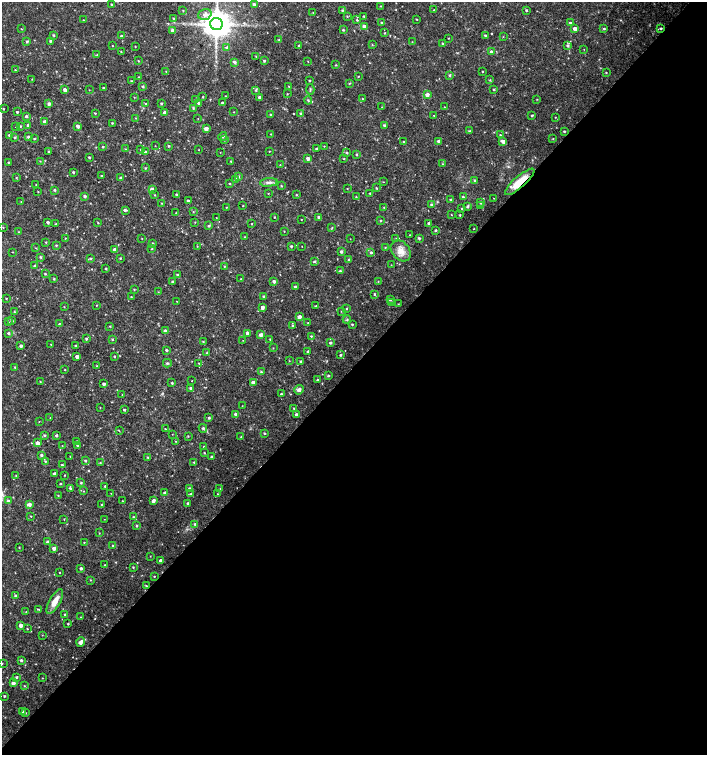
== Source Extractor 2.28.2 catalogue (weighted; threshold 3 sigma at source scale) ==
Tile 12 of 4 x 4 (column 4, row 3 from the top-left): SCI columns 4454-5863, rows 1507-3012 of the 6025 x 6032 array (HDU 1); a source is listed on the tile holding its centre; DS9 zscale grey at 2 x 2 block average (1 PNG px = mean of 2 x 2 image px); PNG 709 x 757 px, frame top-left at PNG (2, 2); each listed source drawn as its Kron ellipse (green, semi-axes under 4 px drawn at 4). Shown black and unused: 52% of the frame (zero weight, under 2 of 3 exposures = <1% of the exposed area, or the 3 px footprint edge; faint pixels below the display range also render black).
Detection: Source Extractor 2.28.2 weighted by HDU 2 'WHT'; one run over the whole footprint, this tile lists its part. Background 0.0176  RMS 0.0034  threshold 0.0152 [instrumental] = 3 sigma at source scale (4.5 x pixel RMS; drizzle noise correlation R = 1.50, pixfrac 1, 0.0396/0.0396 arcsec/px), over >= 5 px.
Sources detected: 418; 1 too faint to see at this stretch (2 x 2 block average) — neither listed nor drawn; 1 coinciding with a brighter row at this scale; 5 inside a brighter listed object's ellipse — not listed separately; the other 411 listed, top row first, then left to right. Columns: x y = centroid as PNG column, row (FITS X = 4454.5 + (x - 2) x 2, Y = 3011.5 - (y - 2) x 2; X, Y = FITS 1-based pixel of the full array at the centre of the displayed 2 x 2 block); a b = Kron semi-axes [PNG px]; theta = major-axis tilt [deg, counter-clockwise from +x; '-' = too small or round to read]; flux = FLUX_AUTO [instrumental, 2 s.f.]
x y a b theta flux
111 4 2 2 - 0.7
254 5 3 3 - 2.6
380 6 3 2 - 0.48
183 10 2 2 - 0.54
342 10 3 2 - 0.76
434 10 2 2 - 0.34
526 10 2 2 - 1.1
313 13 2 2 - 0.35
205 14 7 5 19 3.9
364 16 2 2 - 0.58
347 17 3 2 - 0.43
173 18 3 3 - 0.65
417 19 2 2 - 0.5
83 20 2 2 - 0.45
357 20 3 3 - 0.77
381 22 2 2 - 0.59
570 23 3 2 - 1.1
216 24 6 6 - 1500
364 26 3 3 - 3.8
661 28 2 2 - 1.1
21 29 2 2 - 0.4
575 29 3 3 - 4.8
604 29 3 2 - 0.94
343 30 3 3 - 0.92
172 31 3 3 - 2.4
385 33 3 2 - 0.56
54 35 2 2 - 0.84
485 35 2 2 - 0.95
121 36 2 2 - 1.2
503 37 2 2 - 0.36
449 38 2 2 - 0.43
279 40 2 2 - 0.49
27 41 3 3 - 0.99
50 41 3 3 - 0.91
412 42 3 2 - 0.45
443 44 3 2 - 0.75
372 45 2 2 - 0.51
112 46 2 2 - 0.33
135 46 2 2 - 0.41
299 46 2 2 - 0.89
568 46 3 3 - 1.5
227 48 3 3 - 1.7
584 49 2 2 - 0.27
121 52 3 2 - 0.48
491 52 3 3 - 2.8
97 55 3 3 - 0.57
256 56 3 2 - 0.53
138 61 2 2 - 0.51
264 61 3 2 - 0.99
308 61 2 2 - 0.35
235 62 4 3 - 1.5
336 65 3 3 - 0.57
15 70 3 2 - 0.59
166 71 2 2 - 0.43
482 71 2 2 - 0.44
606 73 2 2 - 0.57
450 75 3 2 - 1.1
358 76 2 2 - 0.47
139 77 2 2 - 0.38
32 79 2 2 - 0.38
309 80 2 2 - 0.71
490 80 3 2 - 0.45
131 81 3 3 - 0.76
349 83 3 2 - 0.67
143 86 3 2 - 1.2
289 86 3 2 - 0.52
103 88 2 2 - 0.54
310 89 5 2 - 0.81
494 89 3 2 - 0.75
65 90 3 2 - 2.7
89 90 2 2 - 0.28
256 90 4 3 - 0.96
287 94 3 2 - 0.42
427 95 3 3 - 3.4
225 96 2 2 - 0.32
134 97 2 2 - 0.35
203 97 2 2 - 0.54
260 97 2 2 - 1.9
362 99 2 2 - 0.31
537 99 2 2 - 0.41
196 100 2 2 - 0.67
308 100 4 3 - 0.86
145 103 2 2 - 0.6
161 103 2 2 - 1
199 103 3 2 - 1.4
223 103 2 2 - 1.7
49 104 3 3 - 2
382 107 2 2 - 0.23
444 107 2 2 - 0.27
193 108 3 3 - 0.79
3 109 2 2 - 0.58
17 112 2 2 - 0.8
165 112 3 3 - 2.7
234 112 2 2 - 0.34
95 113 3 2 - 0.71
301 113 2 2 - 0.72
270 114 3 2 - 0.59
434 115 2 2 - 0.31
532 115 2 2 - 1.1
26 116 3 3 - 1.3
555 117 2 2 - 0.34
136 118 3 2 - 0.44
198 119 2 2 - 0.33
45 121 3 2 - 2.3
112 123 2 2 - 0.6
28 125 3 2 - 1.5
384 125 2 2 - 1.4
20 126 3 2 - 0.79
78 126 3 3 - 2.3
16 127 2 2 - 0.34
206 129 3 3 - 4.1
470 131 3 2 - 0.59
564 131 2 2 - 0.78
271 134 3 2 - 0.36
9 135 3 3 - 1.4
500 135 3 3 - 0.84
14 137 3 3 - 0.96
28 137 3 3 - 1.3
223 137 4 3 - 1.1
34 139 2 2 - 0.73
553 139 3 2 - 0.5
225 140 3 3 - 0.59
439 141 3 2 - 1.8
503 141 3 3 - 3.9
403 142 2 2 - 0.5
155 146 2 2 - 0.28
169 146 2 2 - 0.82
324 146 2 2 - 0.39
103 147 2 2 - 0.82
125 149 2 2 - 0.33
316 149 2 2 - 1.2
141 150 2 2 - 0.51
199 150 2 2 - 0.3
48 151 3 2 - 0.69
269 151 2 2 - 0.34
145 152 3 3 - 1.2
220 152 2 2 - 0.26
347 153 3 2 - 0.84
356 154 2 2 - 0.96
89 157 3 2 - 0.92
308 158 3 3 - 2.6
344 159 2 2 - 0.55
40 161 3 2 - 0.39
231 161 2 2 - 0.55
8 162 2 2 - 0.56
443 164 3 2 - 0.43
280 165 2 2 - 0.37
146 168 2 2 - 0.75
73 172 2 2 - 1.2
101 176 2 2 - 0.51
238 177 3 3 - 1.2
16 178 2 2 - 0.48
121 178 3 2 - 1.4
236 179 3 3 - 2.5
475 180 3 3 - 0.84
269 182 9 4 5 2.6
383 182 2 2 - 0.34
520 182 19 5 41 17
229 183 3 2 - 0.51
36 185 2 2 - 0.38
281 186 2 2 - 0.62
376 188 2 2 - 0.59
152 189 2 2 - 3.8
347 189 2 2 - 0.36
55 190 3 2 - 0.94
38 192 2 2 - 0.43
268 193 2 2 - 0.32
370 193 2 2 - 0.72
155 195 2 2 - 0.46
177 195 2 2 - 1.3
296 195 2 2 - 0.54
85 196 3 2 - 1.6
356 197 2 2 - 0.56
463 197 2 2 - 1.1
494 198 2 2 - 0.41
450 199 2 2 - 0.72
188 200 2 2 - 1.3
21 202 2 2 - 0.28
481 202 3 3 - 2.6
161 203 3 2 - 0.43
432 205 3 3 - 1.4
243 206 2 2 - 0.48
468 206 3 2 - 1.4
480 206 3 2 - 0.42
226 207 2 2 - 0.38
384 207 3 2 - 0.54
462 209 2 2 - 0.5
125 210 3 2 - 1.6
193 211 3 2 - 0.43
176 213 2 2 - 0.3
451 215 2 2 - 0.36
460 215 2 2 - 0.78
274 217 2 2 - 0.52
319 217 3 2 - 1.4
216 218 2 2 - 0.28
301 220 2 2 - 0.3
380 221 2 2 - 0.76
48 222 2 2 - 1.7
195 222 2 2 - 0.44
98 223 2 2 - 0.53
429 223 3 2 - 1.6
56 224 2 2 - 0.34
252 224 2 2 - 0.46
208 226 3 3 - 0.98
3 227 2 2 - 0.44
332 228 3 3 - 0.73
474 229 2 2 - 0.34
436 230 3 2 - 1
284 231 2 2 - 0.31
19 232 2 2 - 0.43
410 235 2 2 - 0.42
245 237 2 2 - 0.5
65 238 2 2 - 0.39
142 238 2 2 - 0.37
419 238 3 3 - 1.3
350 239 2 2 - 0.22
396 239 3 3 - 0.9
46 242 3 2 - 0.57
152 244 2 2 - 1.6
56 245 3 2 - 0.63
197 246 2 2 - 0.38
291 246 3 3 - 0.85
302 246 2 2 - 0.24
36 248 2 2 - 0.42
385 248 2 2 - 0.49
152 249 2 2 - 0.52
115 250 3 3 - 4.2
401 251 12 8 -50 7.4
12 252 2 2 - 0.34
341 252 3 2 - 1.6
371 253 3 3 - 1.1
40 257 3 3 - 0.92
91 258 3 3 - 0.71
120 258 3 2 - 0.69
349 259 3 2 - 0.66
314 262 3 3 - 1
391 265 2 2 - 0.35
34 266 3 3 - 1.1
224 266 2 2 - 0.49
106 269 2 2 - 0.83
340 271 2 2 - 0.88
45 274 2 2 - 0.82
177 275 3 2 - 0.85
54 279 2 2 - 0.73
241 279 2 2 - 0.34
274 281 3 2 - 2.2
378 281 2 2 - 0.39
172 282 2 2 - 1.2
295 287 2 2 - 1.2
134 289 3 2 - 0.54
158 292 2 2 - 0.39
374 294 2 2 - 0.89
264 296 2 2 - 1.2
131 297 2 2 - 0.56
6 298 2 2 - 0.5
390 299 3 3 - 1.2
177 301 2 2 - 0.28
391 302 3 2 - 0.42
398 304 2 2 - 0.37
96 305 2 2 - 0.39
316 306 3 2 - 0.46
64 307 3 2 - 0.34
262 307 4 3 - 3.2
346 309 2 2 - 0.41
341 311 3 2 - 0.38
14 312 3 2 - 0.73
299 317 3 3 - 3.4
347 320 4 3 - 0.84
12 321 3 3 - 1.2
8 322 3 2 - 0.5
308 323 2 2 - 0.48
59 324 4 2 - 0.56
352 324 2 2 - 0.79
110 326 2 2 - 0.59
293 326 2 2 - 1.1
165 331 3 3 - 1.7
8 333 3 3 - 1.1
247 333 3 3 - 2.9
261 335 3 3 - 3.5
311 336 3 3 - 0.77
86 339 3 3 - 1.1
112 339 3 2 - 0.7
270 339 2 2 - 0.55
243 340 2 2 - 0.27
203 341 2 2 - 0.57
330 343 2 2 - 1.3
51 344 2 2 - 0.63
76 345 3 2 - 0.52
21 346 3 2 - 2
273 348 2 2 - 0.38
166 350 3 2 - 1
308 351 2 2 - 1.2
206 353 3 2 - 0.5
340 355 3 2 - 0.83
114 356 2 2 - 0.73
77 357 2 2 - 3.1
289 361 2 2 - 0.35
301 361 2 2 - 0.8
167 363 4 3 - 0.95
199 363 2 2 - 0.49
97 366 3 2 - 0.48
15 367 2 2 - 0.61
65 370 2 2 - 0.43
261 372 3 2 - 0.77
328 376 3 3 - 0.84
317 380 3 2 - 0.74
192 381 2 2 - 0.32
40 382 2 2 - 0.5
253 382 3 3 - 5.3
172 383 3 2 - 0.86
104 384 2 2 - 1.9
191 388 3 3 - 2.1
299 390 5 4 - 2.4
281 394 2 2 - 0.72
122 395 2 2 - 0.31
242 406 2 2 - 0.29
100 408 2 2 - 0.4
294 408 3 2 - 0.63
124 410 2 2 - 1.1
236 414 3 3 - 2.5
296 415 3 2 - 2.6
50 418 2 2 - 0.25
209 418 2 2 - 1
39 421 2 2 - 0.29
203 428 4 4 - 1.4
165 429 2 2 - 0.72
119 431 3 2 - 0.42
265 433 3 3 - 0.67
172 434 2 2 - 0.26
45 435 3 3 - 1.1
56 436 2 2 - 1.4
188 436 3 2 - 0.57
241 437 2 2 - 0.48
77 441 2 2 - 0.74
175 441 2 2 - 0.32
37 443 3 3 - 3.7
77 445 3 3 - 1.1
62 446 2 2 - 0.31
204 447 3 2 - 0.61
204 453 3 2 - 0.59
41 455 3 3 - 1.3
70 456 2 2 - 0.28
148 457 2 2 - 0.87
212 457 2 2 - 1.4
45 461 3 2 - 0.72
85 461 3 2 - 1
194 462 3 2 - 0.54
100 463 3 2 - 0.65
62 465 2 2 - 0.75
54 473 2 2 - 1.6
65 475 2 2 - 0.43
16 476 3 2 - 0.49
81 483 3 3 - 0.84
60 484 2 2 - 0.67
105 486 2 2 - 0.83
70 488 3 3 - 1.3
189 488 3 2 - 0.77
220 489 2 2 - 0.43
84 491 3 2 - 0.33
111 493 2 2 - 0.28
165 493 2 2 - 2.5
191 494 3 3 - 1
217 494 2 2 - 0.4
58 495 3 2 - 0.61
8 501 3 3 - 1.4
122 501 2 2 - 0.43
153 501 3 2 - 3.2
188 503 3 2 - 1.2
30 504 3 3 - 2.6
102 505 3 2 - 0.81
31 516 2 2 - 0.43
133 517 3 3 - 0.88
64 519 2 2 - 0.4
104 519 2 2 - 0.27
195 524 3 3 - 1.3
137 526 3 2 - 0.85
99 533 2 2 - 0.4
48 542 3 2 - 2
84 542 2 2 - 0.42
113 546 2 2 - 0.74
19 548 2 2 - 0.45
54 548 3 3 - 3
150 556 2 2 - 0.32
161 560 2 2 - 3.4
105 565 2 2 - 0.69
133 567 2 2 - 0.71
81 568 2 2 - 1.8
60 572 2 2 - 0.36
154 576 3 2 - 0.41
90 580 3 2 - 0.47
146 586 2 2 - 0.53
16 596 3 3 - 1.6
55 601 14 5 60 7.9
38 609 4 2 - 0.56
26 612 2 2 - 0.4
65 615 2 2 - 1.2
80 617 2 2 - 0.3
68 624 2 2 - 0.67
21 625 3 3 - 3.4
27 629 2 2 - 0.45
42 635 3 2 - 0.34
81 642 5 3 - 3.4
21 660 3 3 - 1.3
2 663 2 2 - 0.43
17 677 3 2 - 1.1
42 678 2 2 - 0.35
13 683 3 2 - 3.3
24 686 3 2 - 0.36
5 696 2 2 - 0.9
22 711 2 2 - 0.76
26 713 2 2 - 0.37
Overlapping masked pixels (flux is a lower limit): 1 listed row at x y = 520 182
Isophote crosses this tile's border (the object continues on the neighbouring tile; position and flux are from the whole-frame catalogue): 2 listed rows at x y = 216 24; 2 663
Diffuse or blended objects may show on this block-average render without a row.